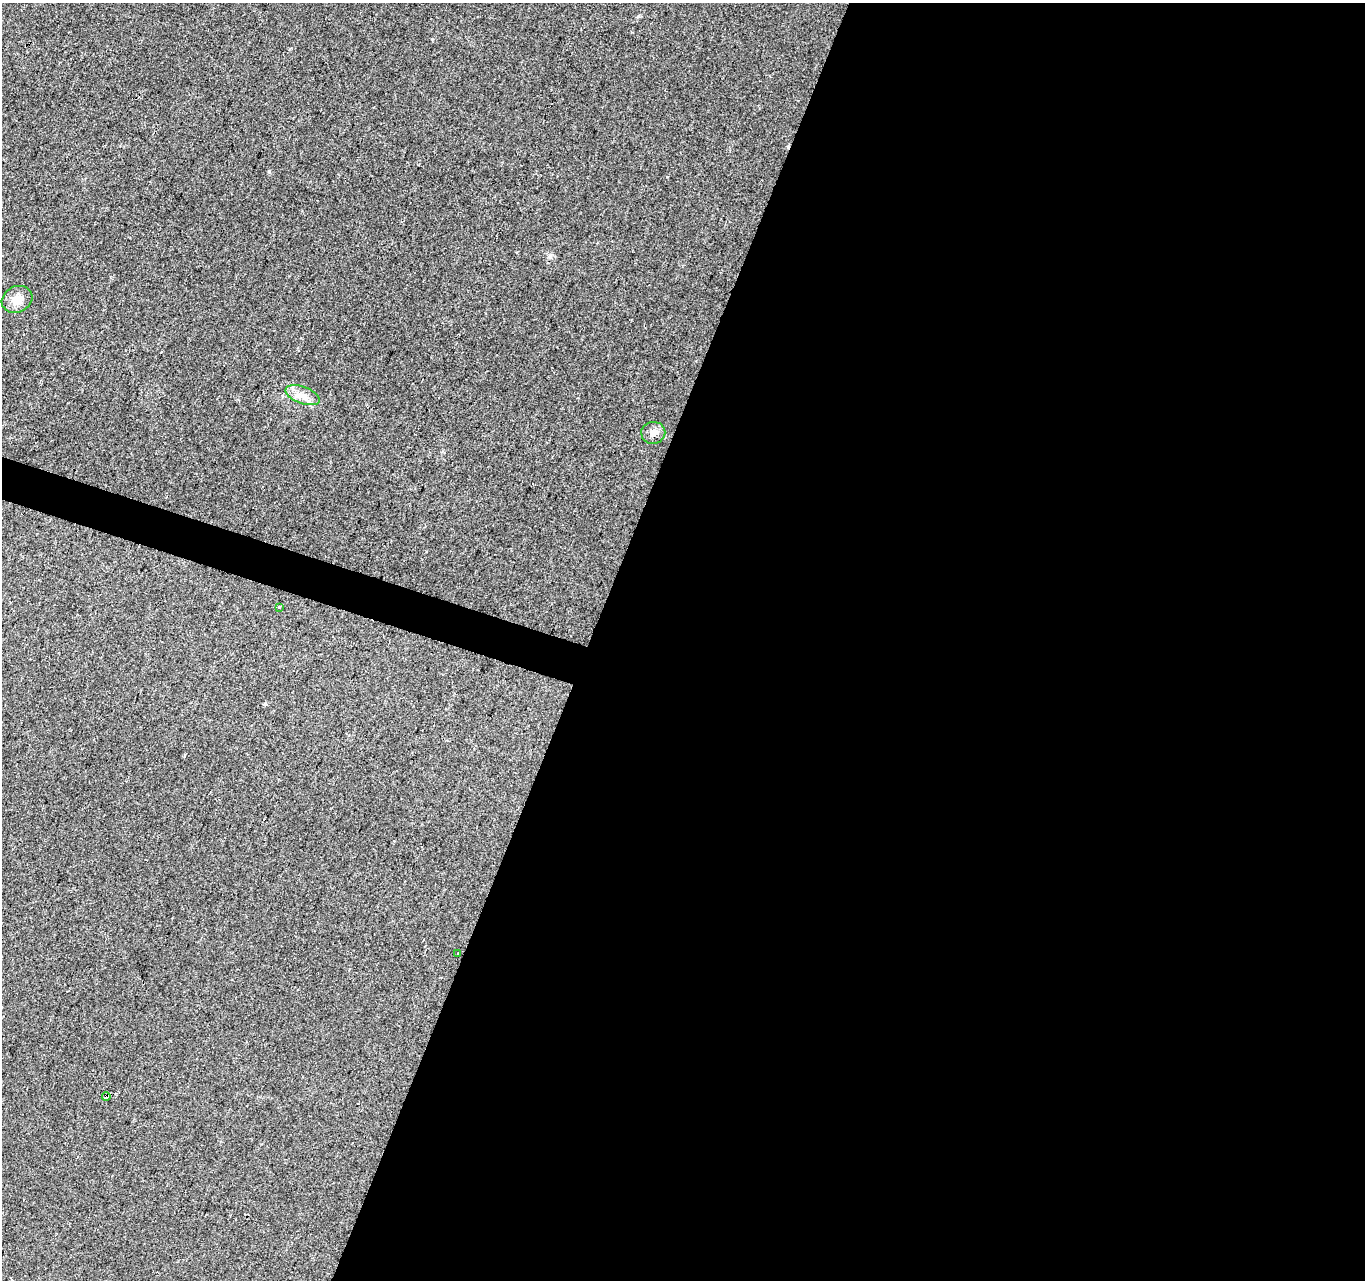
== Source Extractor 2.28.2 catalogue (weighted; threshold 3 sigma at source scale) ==
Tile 12 of 4 x 4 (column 4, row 3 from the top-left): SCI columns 4096-5458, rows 1556-2833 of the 5458 x 5603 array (HDU 1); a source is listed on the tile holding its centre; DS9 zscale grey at full resolution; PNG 1367 x 1282 px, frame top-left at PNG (2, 3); each listed source drawn as its Kron ellipse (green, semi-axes under 4 px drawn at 4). Shown black and unused: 58% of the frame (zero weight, under 2 of 3 exposures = <1% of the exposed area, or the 3 px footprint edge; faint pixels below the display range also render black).
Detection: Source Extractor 2.28.2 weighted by HDU 2 'WHT'; one run over the whole footprint, this tile lists its part. Background 0.032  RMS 0.0057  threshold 0.0256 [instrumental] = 3 sigma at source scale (4.5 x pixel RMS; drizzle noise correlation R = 1.50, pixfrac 1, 0.0396/0.0396 arcsec/px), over >= 5 px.
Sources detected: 6; all 6 listed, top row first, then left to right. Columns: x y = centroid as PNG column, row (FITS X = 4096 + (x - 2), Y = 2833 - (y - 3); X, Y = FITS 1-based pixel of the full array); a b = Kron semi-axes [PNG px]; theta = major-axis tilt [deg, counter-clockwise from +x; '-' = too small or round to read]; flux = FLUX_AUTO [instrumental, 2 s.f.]
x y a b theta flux
17 299 16 13 26 6.5
303 395 18 8 -20 5.4
653 433 12 11 - 4.1
279 607 3 3 - 2.5
457 953 3 3 - 1.5
106 1097 4 3 - 13
Overlapping masked pixels (flux is a lower limit): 1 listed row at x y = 106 1097